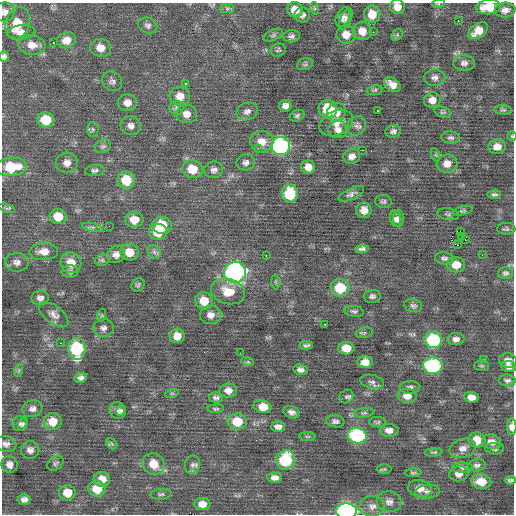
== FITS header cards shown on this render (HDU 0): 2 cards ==
NAXIS1  =                  512 / Axis length
NAXIS2  =                  512 / Axis length

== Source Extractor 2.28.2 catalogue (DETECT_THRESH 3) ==
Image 512 x 512 px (HDU 0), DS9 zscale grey, 1 PNG px = 1 image px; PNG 516 x 516 px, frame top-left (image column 1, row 512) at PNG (2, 3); each listed source drawn as its Kron ellipse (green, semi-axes under 4 px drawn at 4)
Background -0.0243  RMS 0.96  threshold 2.88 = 3 sigma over >= 5 px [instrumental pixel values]
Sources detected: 203; all 203 listed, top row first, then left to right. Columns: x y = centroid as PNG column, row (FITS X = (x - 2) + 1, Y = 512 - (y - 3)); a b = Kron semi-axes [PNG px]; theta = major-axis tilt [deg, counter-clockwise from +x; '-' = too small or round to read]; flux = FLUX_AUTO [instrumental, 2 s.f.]
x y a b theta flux
438 4 6 4 17 83
397 7 7 7 - 570
488 7 12 7 5 1300
227 8 7 4 0 130
314 8 6 4 -71 100
295 10 8 7 - 820
505 10 10 7 5 360
5 12 10 9 - 340
372 14 8 8 - 990
302 15 8 7 - 280
343 17 10 6 64 280
346 19 11 5 64 230
458 21 2 2 - 42
17 23 16 11 72 1500
148 26 10 7 -22 230
362 31 9 9 - 790
478 31 11 7 35 880
21 32 14 7 5 460
373 32 3 2 - 59
273 35 10 5 25 150
346 35 9 9 - 720
397 35 6 5 - 100
292 36 8 6 5 220
66 40 9 8 - 620
53 43 2 2 - 180
32 45 13 10 -7 660
100 48 10 9 - 740
278 50 8 6 15 130
4 57 5 4 - 200
464 63 11 7 -1 280
305 64 8 5 17 130
435 78 10 8 2 280
112 81 10 9 - 250
185 84 3 3 - 200
392 84 9 6 -35 490
375 90 8 5 8 120
180 96 10 9 - 740
432 100 8 7 - 490
127 103 9 8 - 520
285 106 6 5 - 320
176 108 7 7 - 190
328 109 9 9 - 2300
377 110 3 2 - 240
503 110 9 5 -5 120
247 111 11 8 23 330
336 112 10 9 - 800
442 112 9 5 -17 120
187 114 10 9 - 520
297 116 8 5 27 140
46 120 8 7 - 1600
336 123 17 12 25 730
131 126 10 9 - 370
356 126 11 9 47 280
93 129 7 5 -88 140
338 130 10 8 3 380
393 131 8 6 18 200
512 136 5 4 - 77
451 138 9 6 -6 180
262 142 12 11 - 790
103 146 8 6 23 170
281 146 9 9 - 11000
497 147 8 7 - 620
258 148 2 2 - 220
362 150 2 2 - 43
436 155 7 4 -71 88
352 156 8 7 - 370
246 162 9 8 - 250
67 163 11 10 - 450
447 164 10 9 - 580
11 167 15 9 5 2400
308 167 7 6 - 550
192 169 10 9 - 1300
95 170 10 5 6 190
214 170 9 8 - 270
126 180 9 8 - 1700
290 194 9 8 - 2900
351 194 14 5 24 240
494 194 7 4 2 140
383 201 8 6 -6 150
7 208 8 4 -17 120
364 210 7 7 - 530
463 211 10 4 13 110
448 214 11 5 -10 160
58 217 8 7 - 1200
399 218 8 5 89 220
396 219 8 5 -81 240
134 220 9 8 - 760
162 225 10 8 -2 2000
109 226 2 2 - 78
92 227 10 4 -12 180
506 229 9 6 3 150
460 231 2 2 - 600
158 232 9 8 - 1500
461 236 2 2 - 47
465 240 3 2 - 79
458 245 3 2 - 7600
362 249 7 4 6 200
44 251 14 8 1 650
129 252 9 8 - 900
154 252 7 6 - 210
116 255 9 8 - 410
482 255 2 2 - 46
266 256 2 2 - 500
444 258 9 6 -6 170
102 260 7 5 13 120
17 262 12 9 -1 370
71 263 10 10 - 870
456 265 9 7 -1 860
70 271 8 6 -1 180
235 272 11 10 - 18000
505 273 7 6 - 170
275 282 7 4 -89 100
138 285 7 6 - 130
340 288 9 8 - 2300
228 291 17 12 -16 1200
372 296 8 6 6 200
40 298 9 7 2 330
204 301 9 8 - 1200
413 306 9 6 -14 180
354 311 10 5 -8 160
54 315 17 8 -37 430
102 315 6 4 71 91
211 315 10 9 - 450
325 324 2 2 - 41
103 328 10 9 - 290
364 333 8 5 14 120
177 336 7 7 - 640
456 339 8 6 1 300
433 340 9 8 - 5300
60 343 3 2 - 130
306 345 7 3 4 150
346 348 8 6 -3 1000
77 349 11 8 -86 5500
240 353 2 2 - 72
483 359 2 2 - 300
508 361 9 7 -6 490
248 362 6 4 -18 91
365 362 7 6 - 550
433 366 10 8 -4 7100
481 366 7 5 -1 120
509 367 7 5 -4 280
19 370 6 4 71 93
300 370 7 5 -11 300
81 378 6 5 - 230
507 381 8 6 -5 190
372 382 12 7 -12 250
410 387 10 6 2 210
228 390 8 7 - 460
172 393 7 4 18 110
407 396 9 7 -5 470
216 397 7 5 -4 210
346 397 7 6 - 140
471 397 7 5 -4 490
262 407 9 6 -15 1100
32 409 10 8 15 320
216 409 8 4 4 110
121 410 5 4 - 160
118 411 9 8 - 280
291 412 8 6 -20 270
364 413 10 4 7 140
237 421 9 8 - 1800
335 421 9 6 -10 210
53 422 9 8 - 1100
378 422 8 5 -2 120
20 423 7 7 - 190
23 424 7 4 67 130
278 427 7 5 0 310
512 427 8 4 89 580
389 430 9 6 -2 420
357 436 9 8 - 7300
307 437 8 4 0 84
477 440 9 7 -11 1200
492 442 9 7 -9 490
6 444 10 8 -12 300
112 444 6 4 -44 110
463 448 13 9 19 480
495 449 9 5 0 150
30 450 9 9 - 330
434 452 9 3 5 96
285 460 10 9 - 3900
55 463 9 6 39 150
9 464 8 8 - 410
154 464 11 10 - 1100
192 465 9 7 79 220
477 465 9 6 8 210
463 468 10 5 -1 160
384 469 7 4 1 100
413 473 8 4 1 110
459 474 9 7 9 420
275 478 7 5 -2 340
102 479 8 7 - 740
510 480 5 4 - 140
481 482 10 7 -5 1100
420 488 12 8 -9 660
97 489 8 8 - 1500
428 491 12 7 4 300
67 493 8 7 - 990
161 494 10 5 4 150
24 499 6 5 - 300
389 502 12 10 -6 400
202 504 8 6 3 600
372 506 13 10 4 490
346 511 10 7 -3 16000
At the frame edge (FLAGS 8, measured only in part): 9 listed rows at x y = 438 4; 397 7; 488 7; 5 12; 4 57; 512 136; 512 427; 510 480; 346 511